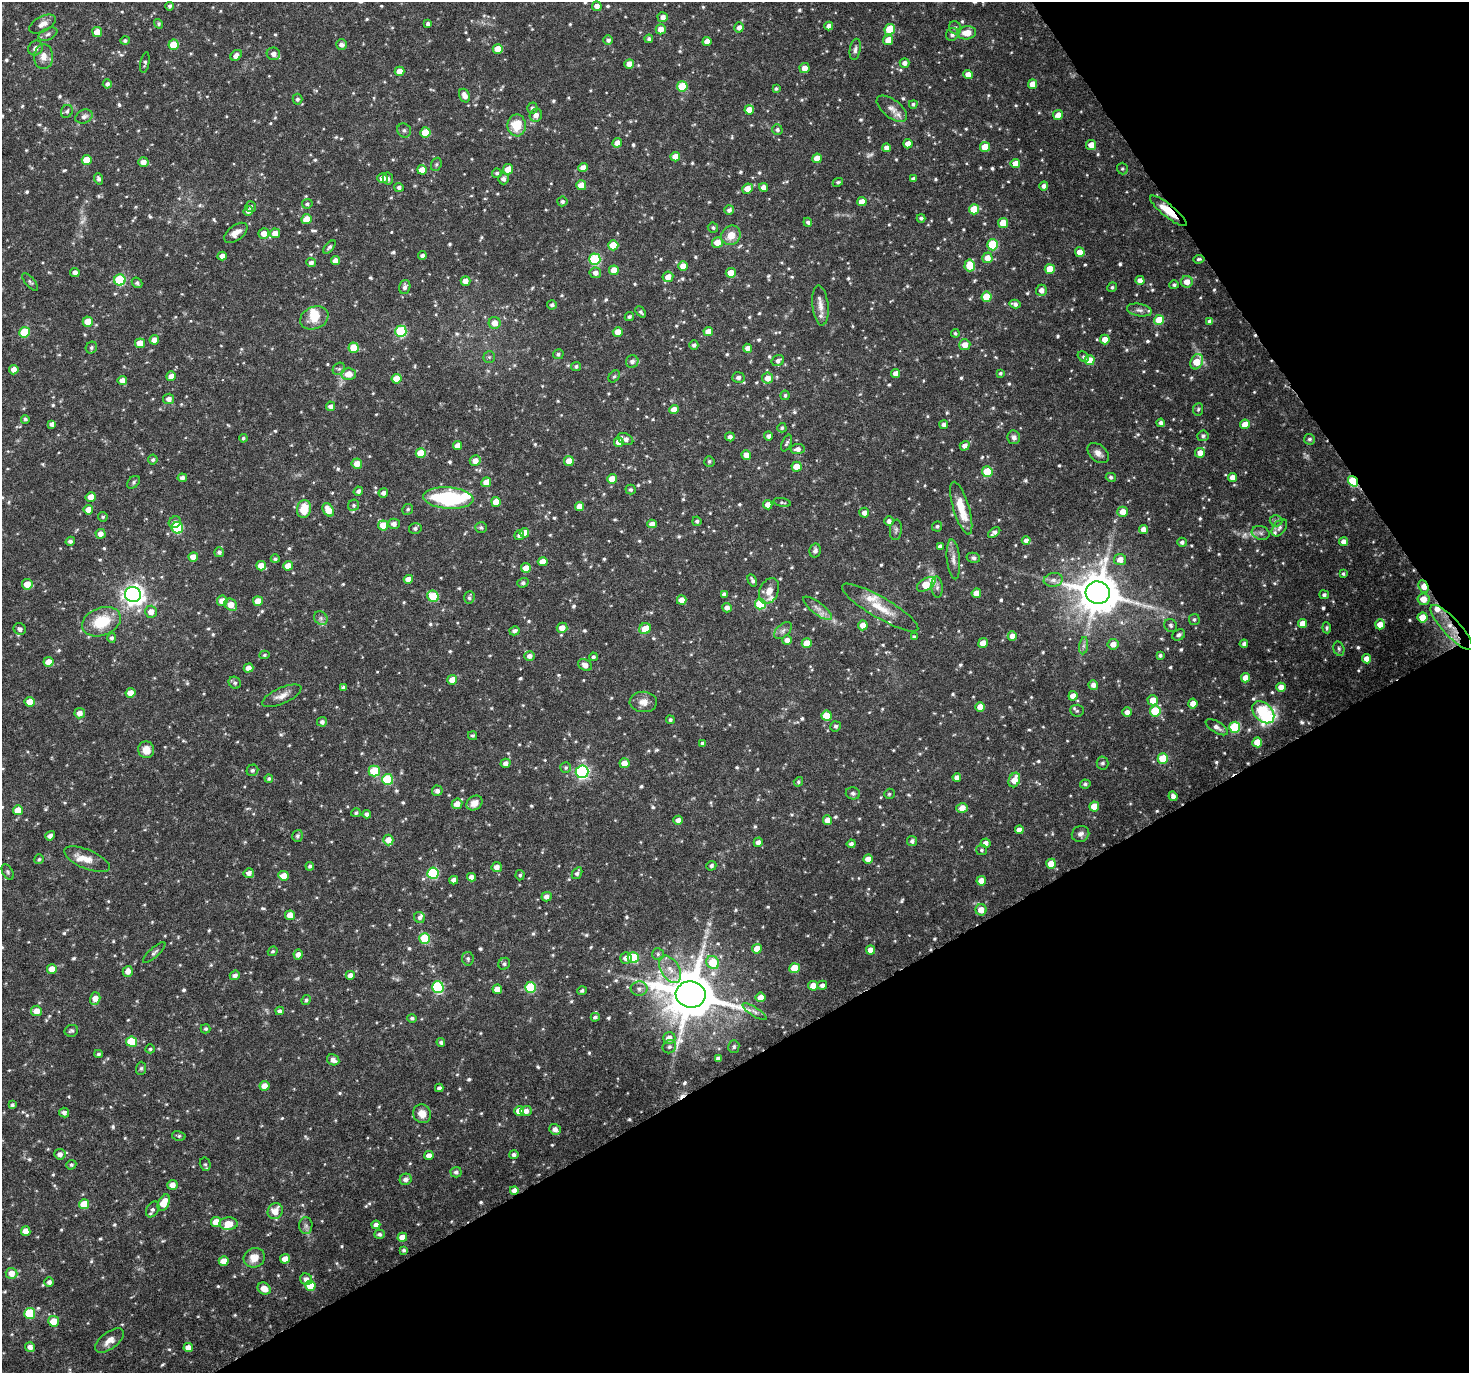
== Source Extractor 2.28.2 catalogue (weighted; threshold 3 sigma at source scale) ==
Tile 12 of 4 x 4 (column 4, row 3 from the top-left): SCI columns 4406-5872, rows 1491-2861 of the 5881 x 5789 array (HDU 1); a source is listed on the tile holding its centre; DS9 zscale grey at full resolution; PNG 1471 x 1375 px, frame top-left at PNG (2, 2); each listed source drawn as its Kron ellipse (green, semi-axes under 4 px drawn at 4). Shown black and unused: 30% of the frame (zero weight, under 5 of 10 exposures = <1% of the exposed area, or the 3 px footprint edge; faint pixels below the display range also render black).
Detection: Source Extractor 2.28.2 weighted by HDU 2 'WHT'; one run over the whole footprint, this tile lists its part. Background 0.035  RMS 0.0019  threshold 0.00757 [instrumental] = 3 sigma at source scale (4.09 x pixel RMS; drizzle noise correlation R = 1.36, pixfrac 0.8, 0.0396/0.0396 arcsec/px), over >= 5 px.
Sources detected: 864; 5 too faint to see at this stretch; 2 inside a brighter object's white glare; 2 cosmic-ray / hot-pixel residue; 1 long thin detection or spike segment (spike, bleed or trail) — neither listed nor drawn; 8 inside a brighter listed object's ellipse — not listed separately; of the other 846, all 500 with FLUX_AUTO >= 0.293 (the completeness limit of this list) listed and drawn (346 fainter detections not listed), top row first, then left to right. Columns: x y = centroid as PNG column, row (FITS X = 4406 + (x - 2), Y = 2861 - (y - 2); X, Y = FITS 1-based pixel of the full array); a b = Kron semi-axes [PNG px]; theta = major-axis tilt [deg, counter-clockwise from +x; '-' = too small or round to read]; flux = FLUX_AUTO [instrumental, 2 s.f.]
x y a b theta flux
170 6 4 4 - 0.37
597 6 5 4 - 1.1
663 17 5 5 - 0.85
43 24 14 7 28 1.1
159 24 5 4 - 0.31
428 24 4 4 - 0.48
829 26 4 4 - 0.97
739 27 5 5 - 0.8
955 28 7 6 - 0.42
661 29 5 5 - 1.4
890 29 5 5 - 5.2
97 32 5 5 - 2.3
967 33 9 6 7 2.2
48 34 10 5 24 0.56
952 34 7 6 - 0.65
649 39 4 4 - 0.45
608 40 4 4 - 0.49
888 40 5 5 - 2.2
125 41 5 4 - 0.41
707 41 4 4 - 1.3
174 45 5 5 - 4.1
342 45 5 5 - 0.78
36 48 8 6 47 0.83
498 49 5 5 - 2.2
855 49 11 5 81 0.57
273 54 7 6 - 0.93
236 55 6 4 43 0.85
44 57 12 9 90 1.6
145 63 10 4 78 0.43
905 63 5 4 - 0.8
629 64 5 5 - 1.7
805 68 5 5 - 1.4
399 71 5 4 - 1.9
968 75 5 4 - 1.6
107 84 4 4 - 0.53
1033 84 5 5 - 2
682 86 5 5 - 6.7
776 89 4 3 - 0.31
465 96 7 5 -65 1.1
297 99 5 5 - 0.39
913 104 4 4 - 0.36
532 108 5 5 - 0.42
892 109 18 9 -38 1.3
749 110 5 4 - 1.9
67 111 7 5 60 0.41
536 115 6 6 - 0.98
1058 115 5 5 - 1.3
84 116 9 6 25 0.7
517 125 11 9 89 4
404 130 7 6 - 0.51
777 130 5 5 - 0.42
425 132 5 5 - 4.3
617 143 5 4 - 1.2
908 144 4 4 - 1.4
1091 145 5 5 - 1.6
985 147 5 5 - 3
886 148 4 4 - 0.76
675 157 5 4 - 1.8
817 158 5 4 - 1.8
87 160 5 5 - 2.9
143 162 5 4 - 1.4
1015 163 5 4 - 1.6
436 164 7 5 68 0.31
583 168 4 4 - 1.4
508 169 5 5 - 1.9
1122 169 6 5 - 0.32
422 170 5 4 - 1.8
497 173 5 4 - 0.36
382 178 5 5 - 1.6
388 178 6 5 - 0.47
98 179 6 4 -71 0.49
503 179 5 5 - 0.69
913 179 4 4 - 0.45
838 182 5 4 - 0.31
581 185 5 5 - 2.4
1044 186 4 4 - 0.7
399 187 5 4 - 0.49
763 187 4 4 - 1.3
747 189 5 5 - 1.9
562 201 5 5 - 0.44
862 202 4 4 - 1.8
307 204 5 4 - 0.34
251 207 5 5 - 0.34
974 209 5 5 - 4.2
729 210 5 4 - 0.59
248 211 5 4 - 0.67
1168 211 23 6 -39 3.8
921 218 4 3 - 0.41
306 219 5 5 - 2.2
808 222 4 4 - 0.35
1003 223 5 5 - 3.3
713 228 5 5 - 0.34
236 233 13 7 37 1.5
264 233 5 5 - 1.2
275 233 5 5 - 1.7
731 235 10 9 - 2.1
717 242 5 5 - 1.8
613 245 5 5 - 3.6
993 245 5 5 - 9.9
329 247 8 4 47 0.45
1080 252 5 5 - 1.7
422 255 4 4 - 0.56
222 256 4 4 - 1.1
987 258 5 5 - 1.8
595 259 5 5 - 14
1199 259 5 3 - 0.32
335 261 4 4 - 1.4
311 263 5 4 - 0.57
970 265 6 5 - 4.7
683 266 5 4 - 1.8
1050 269 5 5 - 3.7
614 270 5 5 - 1.9
75 272 4 4 - 0.68
595 273 6 5 - 0.9
731 273 5 5 - 2.8
668 277 5 5 - 1.7
120 280 5 5 - 12
1140 280 4 4 - 0.98
465 281 5 4 - 1.2
30 282 11 4 -49 0.39
1187 282 6 6 - 1.5
137 283 6 4 -40 0.42
1174 285 5 4 - 0.36
405 287 7 5 72 0.65
1112 287 5 4 - 0.33
1041 290 5 5 - 1
987 297 5 5 - 5.3
1015 304 5 4 - 0.62
552 305 5 4 - 0.44
820 305 20 8 -84 1.7
1139 310 13 6 -9 0.81
641 312 6 4 -49 0.36
629 317 5 4 - 0.34
314 318 14 11 23 2.6
1159 320 5 5 - 4.1
1210 321 4 4 - 0.75
88 322 5 5 - 2.5
495 323 6 6 - 1.5
401 331 5 5 - 14
24 332 5 5 - 6.9
618 332 5 4 - 1.7
708 332 5 4 - 1.8
955 333 4 3 - 0.31
1105 339 5 5 - 1.7
154 340 5 4 - 1.4
140 343 5 5 - 2.3
694 345 4 4 - 0.48
965 345 5 5 - 1.5
91 348 6 5 - 0.36
354 348 5 5 - 4.5
747 348 4 4 - 1.1
558 354 5 5 - 0.38
489 357 6 5 - 0.29
1083 357 6 4 -34 0.31
1089 360 5 5 - 3.2
632 361 6 6 - 0.78
778 361 6 5 - 0.67
1197 362 8 6 64 3.4
576 366 5 4 - 0.37
339 369 7 5 42 0.39
14 370 5 4 - 1.3
896 373 4 4 - 1.3
1000 373 4 4 - 0.3
348 374 7 6 - 1.9
171 376 5 4 - 1.3
614 376 7 5 47 0.31
738 377 6 5 - 0.57
768 378 5 5 - 1.7
397 379 5 5 - 2.4
122 380 4 4 - 1.3
785 395 5 4 - 0.36
169 399 5 5 - 0.95
330 406 4 4 - 0.63
1198 409 6 5 - 0.3
674 410 5 4 - 1.7
25 419 4 4 - 0.31
1161 423 4 4 - 0.52
52 424 4 4 - 0.66
1245 424 5 5 - 2
944 425 4 4 - 0.59
782 428 5 4 - 0.33
768 436 4 4 - 0.6
1203 436 5 5 - 0.46
730 437 5 4 - 0.64
1014 437 7 6 - 0.68
243 438 4 4 - 0.32
625 439 8 5 -27 0.88
1309 439 5 5 - 0.42
619 442 5 4 - 1.6
787 443 9 4 65 0.36
457 446 4 4 - 1.5
965 446 5 4 - 0.99
798 449 7 5 6 0.75
421 453 5 5 - 3.4
1098 453 12 8 -40 1
1200 453 5 4 - 1.4
746 455 5 4 - 1.6
153 460 5 5 - 0.34
475 461 5 5 - 1.4
569 461 5 5 - 2
709 461 5 5 - 0.32
357 464 5 5 - 1.7
797 467 5 5 - 2.5
987 472 5 5 - 5.9
1111 477 5 4 - 0.39
1232 477 4 4 - 1.2
182 478 4 4 - 0.61
612 479 5 5 - 2.3
1353 481 5 4 - 10
133 482 7 5 44 0.34
486 482 5 4 - 1.7
630 489 5 5 - 0.38
358 491 5 4 - 0.51
383 493 5 4 - 0.65
91 497 5 5 - 2.1
448 498 25 11 -3 17
496 502 5 5 - 2.1
782 502 9 4 -11 0.31
354 505 6 5 - 0.34
768 505 4 4 - 1.6
579 506 4 4 - 1.6
961 508 27 8 -73 4
304 509 9 7 80 3.4
408 509 5 5 - 0.33
88 510 5 4 - 1.6
328 510 7 5 -59 2.1
1123 512 5 5 - 1.8
864 513 5 5 - 0.87
103 517 5 4 - 0.33
697 521 4 4 - 0.43
889 521 5 4 - 0.65
1276 521 6 5 - 0.39
175 522 6 5 - 0.82
394 524 6 5 - 0.92
652 524 4 4 - 0.97
383 525 5 5 - 3.4
937 526 5 5 - 0.33
481 527 6 5 - 0.37
177 528 6 5 - 11
415 528 6 5 - 0.51
1279 528 10 6 52 0.59
1144 529 4 4 - 1.4
896 530 10 6 83 0.47
524 533 5 4 - 2.2
994 533 7 4 39 0.65
1261 533 9 6 -17 0.58
101 534 5 5 - 1.1
519 535 5 4 - 0.55
1026 540 4 4 - 0.72
70 541 5 4 - 0.53
1182 542 5 4 - 0.51
1344 542 4 4 - 1.1
940 546 4 4 - 0.49
815 550 7 5 77 0.51
219 552 5 4 - 0.47
193 557 5 4 - 1.7
973 558 7 5 -12 0.42
275 559 4 4 - 0.34
953 559 20 6 -85 1.1
1120 559 6 5 - 1.6
543 562 5 4 - 1.6
261 566 5 4 - 1.8
288 566 5 4 - 2.1
526 568 5 4 - 1.6
1343 574 4 4 - 0.31
408 579 5 4 - 1.6
752 580 6 4 -62 0.44
1053 580 9 7 7 0.84
523 583 5 5 - 0.42
27 584 5 5 - 2
926 584 10 6 32 4.9
937 587 10 5 -85 0.53
1424 587 6 4 -67 2
769 591 13 9 67 1.6
976 593 5 4 - 1.9
1098 593 12 11 - 650
133 594 8 7 - 100
724 594 4 4 - 0.65
1324 595 5 4 - 0.43
433 596 6 5 - 6.3
469 597 7 5 85 0.41
1423 599 6 6 - 2
682 600 5 4 - 1.9
222 601 5 5 - 1.6
258 601 5 5 - 2
760 604 5 5 - 7.9
231 605 7 5 -41 2
727 608 5 5 - 0.95
817 608 17 6 -38 1.2
880 608 44 10 -30 4.2
151 612 6 6 - 1.3
1422 617 5 5 - 3.3
321 618 7 6 - 0.55
1194 619 5 5 - 0.36
101 622 20 13 21 6
1302 624 5 4 - 2
1380 624 5 5 - 1.8
863 625 5 5 - 1.8
1171 625 7 6 - 0.37
1452 627 29 8 -47 3.6
562 628 5 5 - 1.7
1327 628 5 4 - 0.36
20 629 6 5 - 0.65
645 629 6 5 - 2.8
783 630 10 6 44 0.62
514 631 5 4 - 0.52
1179 635 7 5 30 0.42
1012 636 5 4 - 1.3
914 637 4 4 - 0.37
112 638 5 4 - 0.43
787 640 5 5 - 1.2
807 643 5 5 - 2.7
983 643 5 4 - 1.8
1113 644 5 5 - 1.3
1244 644 4 3 - 0.54
1084 646 9 4 82 0.45
1339 649 7 5 -75 0.35
264 655 5 4 - 0.3
1160 655 4 4 - 0.4
529 656 5 5 - 0.77
593 657 4 4 - 0.36
1367 659 4 4 - 1.6
48 662 5 5 - 1.9
585 665 7 5 -31 1.1
248 668 5 4 - 1.2
1245 678 4 4 - 1.4
452 680 5 5 - 1.8
235 683 6 5 - 0.42
1093 685 5 4 - 0.97
343 687 4 4 - 0.34
1281 687 5 4 - 1.9
130 693 5 5 - 1.9
282 696 21 8 24 1.4
1073 696 4 4 - 1.7
1153 700 5 5 - 2
29 702 5 5 - 2.2
643 702 13 10 -2 1.5
1193 703 5 4 - 1.4
980 707 4 4 - 1.6
1077 711 7 6 - 0.39
1155 711 5 5 - 7.1
1127 712 5 4 - 0.96
1263 712 13 9 -45 20
80 713 5 5 - 1.1
826 716 5 5 - 4.3
670 720 4 4 - 0.32
322 722 5 5 - 0.7
836 726 5 5 - 0.38
1217 727 12 5 -31 0.8
1235 727 5 5 - 11
472 736 4 4 - 0.32
1257 742 5 5 - 3.1
703 743 4 4 - 0.67
146 750 8 8 - 2
1163 759 5 5 - 5.2
506 763 5 4 - 0.79
624 763 5 5 - 1.7
1102 763 6 6 - 0.44
566 768 5 5 - 0.32
252 770 6 5 - 0.43
374 771 5 5 - 5.6
582 772 6 6 - 29
957 777 4 4 - 1.1
269 778 4 4 - 0.31
388 779 5 5 - 10
1014 780 7 5 68 2.2
798 782 5 4 - 0.29
1085 784 5 4 - 0.39
437 791 5 5 - 0.67
853 793 7 6 - 0.51
889 794 5 5 - 0.3
1173 796 5 4 - 0.82
474 803 8 6 37 1.3
457 804 5 5 - 1.6
1094 806 5 5 - 3.1
962 808 6 5 - 1.9
18 810 5 5 - 2.5
356 813 5 4 - 0.33
367 814 4 4 - 0.63
678 820 4 4 - 0.97
827 820 4 4 - 1.3
1019 830 4 4 - 1.2
1081 834 9 8 - 0.73
50 836 5 4 - 0.73
298 836 6 5 - 0.41
388 840 5 5 - 2
912 841 5 5 - 0.52
758 842 5 4 - 0.95
986 843 5 4 - 0.91
851 844 4 4 - 0.53
982 850 5 5 - 0.33
39 859 5 4 - 0.33
87 859 24 9 -23 2.1
868 859 5 4 - 1.5
1051 864 5 5 - 3.4
310 866 4 4 - 0.38
711 866 5 5 - 0.46
497 867 5 5 - 1
8 872 8 5 -60 0.32
249 873 5 5 - 0.93
433 873 5 5 - 14
577 873 6 4 56 0.53
520 875 5 4 - 0.3
284 876 5 5 - 1.9
472 877 4 4 - 1
454 880 4 4 - 0.84
981 881 4 4 - 1.8
546 897 5 4 - 0.95
981 910 5 5 - 1.8
290 915 5 4 - 2.1
420 917 5 5 - 0.46
425 938 5 5 - 7.2
757 949 5 5 - 2.3
870 950 4 4 - 1.3
273 951 5 4 - 0.3
154 953 14 5 42 0.54
298 954 5 4 - 1
658 954 6 6 - 0.38
626 958 6 5 - 1.1
633 958 5 5 - 8.4
468 959 7 6 - 0.39
713 962 7 6 - 5.4
504 964 6 5 - 0.39
795 968 5 5 - 3.8
52 969 5 4 - 2
670 969 15 9 -57 1.9
128 971 5 5 - 1.2
235 975 5 4 - 0.67
350 975 4 4 - 1.1
822 985 5 4 - 0.74
813 986 5 5 - 1.8
438 987 6 5 - 16
530 987 5 5 - 9.9
497 989 5 4 - 1.6
639 989 8 7 - 0.69
582 991 5 4 - 0.36
691 994 15 13 -9 990
761 997 5 4 - 1.6
95 998 6 5 - 1.6
306 1000 5 4 - 0.37
36 1011 5 5 - 1.7
280 1011 4 4 - 0.53
754 1012 14 4 -32 0.66
595 1017 4 4 - 0.39
412 1018 5 4 - 0.35
206 1029 5 4 - 0.33
71 1031 7 5 11 0.35
669 1038 6 6 - 1.4
131 1042 5 5 - 5.4
441 1042 4 4 - 0.37
669 1047 7 6 - 0.41
734 1047 6 5 - 0.36
150 1049 4 4 - 0.3
98 1054 4 3 - 0.31
718 1059 4 4 - 0.64
333 1060 6 5 - 0.94
141 1068 6 5 - 0.3
265 1086 5 5 - 1.8
439 1088 4 4 - 0.54
12 1105 4 4 - 0.34
519 1111 5 5 - 2.1
526 1111 5 5 - 0.91
64 1113 5 4 - 0.7
422 1114 9 8 - 1.7
555 1129 6 5 - 1
179 1136 7 4 -12 0.3
60 1154 5 5 - 0.86
514 1155 5 4 - 0.5
429 1156 4 4 - 1.3
205 1164 7 5 -75 0.31
71 1165 5 4 - 0.34
456 1172 5 5 - 0.57
406 1179 6 5 - 0.77
172 1185 5 5 - 1.3
514 1190 4 4 - 0.95
164 1203 9 5 64 3
84 1204 5 5 - 3.7
153 1209 8 6 58 0.54
275 1211 8 7 - 2
216 1222 5 5 - 2.3
228 1224 9 6 2 2.3
376 1225 4 4 - 0.91
306 1226 8 6 90 0.56
26 1231 5 5 - 1.8
379 1234 5 4 - 0.5
402 1237 5 4 - 1.8
404 1250 3 3 - 0.34
254 1258 11 9 25 2.1
285 1259 5 4 - 1.7
224 1261 5 5 - 2.1
12 1273 6 5 - 1.7
306 1279 6 5 - 1.1
49 1282 5 4 - 0.57
310 1286 5 5 - 4.1
264 1289 7 5 -34 1.6
30 1313 5 5 - 8.2
54 1321 5 5 - 2.5
109 1340 17 8 38 1.6
30 1347 5 5 - 0.98
188 1348 4 4 - 1.5
Overlapping masked pixels (flux is a lower limit): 5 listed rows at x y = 1168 211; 1353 481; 1424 587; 1452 627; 514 1190